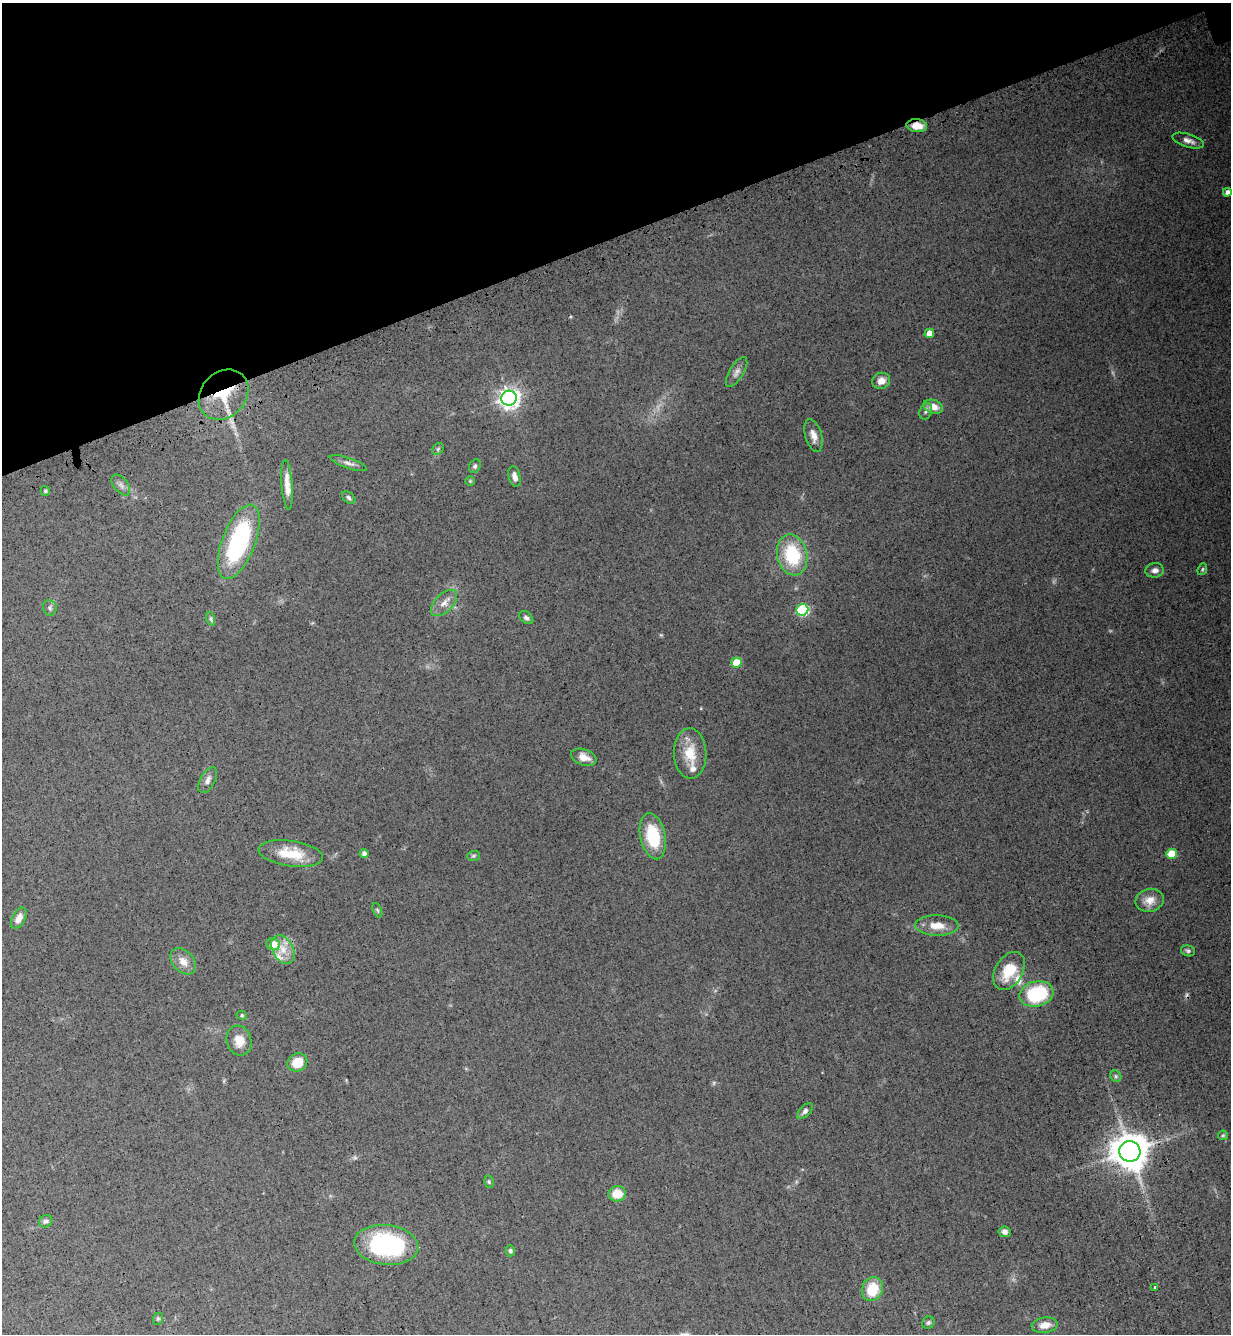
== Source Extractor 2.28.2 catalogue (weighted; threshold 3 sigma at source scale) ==
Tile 3 of 4 x 4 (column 3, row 1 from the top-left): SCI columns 2803-4031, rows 4079-5410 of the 5477 x 5494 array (HDU 1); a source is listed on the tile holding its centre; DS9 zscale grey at full resolution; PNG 1233 x 1336 px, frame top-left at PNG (2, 3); each listed source drawn as its Kron ellipse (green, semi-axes under 4 px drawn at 4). Shown black and unused: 18% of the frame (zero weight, under 3 of 4 exposures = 7% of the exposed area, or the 3 px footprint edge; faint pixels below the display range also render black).
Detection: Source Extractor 2.28.2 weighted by HDU 2 'WHT'; one run over the whole footprint, this tile lists its part. Background 0.0322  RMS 0.0068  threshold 0.0307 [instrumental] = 3 sigma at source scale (4.5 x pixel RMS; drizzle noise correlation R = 1.50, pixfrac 1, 0.05/0.05 arcsec/px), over >= 5 px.
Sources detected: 71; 1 too faint to see at this stretch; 1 cosmic-ray / hot-pixel residue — neither listed nor drawn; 3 inside a brighter listed object's ellipse — not listed separately; the other 66 listed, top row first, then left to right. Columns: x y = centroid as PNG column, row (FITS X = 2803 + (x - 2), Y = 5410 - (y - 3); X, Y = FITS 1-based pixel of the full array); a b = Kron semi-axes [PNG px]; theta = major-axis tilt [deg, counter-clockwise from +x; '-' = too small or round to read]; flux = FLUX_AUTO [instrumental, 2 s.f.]
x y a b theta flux
917 126 10 6 -7 8.4
1188 141 16 6 -17 4
1227 192 4 4 - 3.2
929 333 5 4 - 7.4
737 372 17 7 58 3.4
881 381 9 8 - 5.2
224 395 27 22 47 26
509 398 8 7 - 380
933 407 10 7 -17 6.3
926 411 8 6 68 1.9
813 435 17 8 -75 5.1
438 449 6 5 - 1.2
348 463 19 5 -19 3.2
475 466 7 5 62 1.4
515 477 10 6 -75 3.2
470 481 4 4 - 0.72
121 485 12 7 -51 2.6
287 485 25 5 -86 7.1
45 491 5 4 - 0.93
349 498 7 5 -40 1.3
239 542 39 16 69 84
792 555 21 15 -76 37
1202 569 6 4 69 0.99
1155 570 9 7 8 3.3
444 603 16 9 45 5.4
50 608 8 6 -83 1.9
802 610 6 5 - 62
526 618 8 5 -38 1.7
211 619 7 4 -72 1.2
736 663 5 5 - 19
690 753 25 16 -88 15
584 757 13 8 -19 5.7
208 780 14 7 62 3.5
653 836 23 12 -78 29
291 853 32 13 -8 19
364 854 4 4 - 2.9
1171 854 5 5 - 16
473 856 6 5 - 1.1
1150 900 14 11 14 7.3
377 910 7 4 -67 0.95
19 918 11 6 62 5.4
937 925 21 10 -1 10
273 944 7 6 - 10
283 950 15 10 -62 8.7
1188 951 7 5 -16 1.4
183 961 15 10 -47 6.2
1009 971 20 13 59 18
1036 994 17 12 14 45
242 1015 5 4 - 0.98
239 1040 15 12 -73 8.9
297 1062 10 9 - 12
1116 1076 6 5 - 1.2
805 1111 10 5 46 2.2
1223 1135 5 4 - 0.95
1130 1151 10 10 - 1500
489 1182 6 5 - 1.1
617 1194 8 7 - 12
46 1221 7 6 - 1.8
1005 1232 6 5 - 2.6
386 1245 32 20 -6 79
510 1251 5 4 - 1.5
1154 1287 3 2 - 1.3
872 1289 12 10 67 18
158 1319 6 5 - 1
928 1323 6 6 - 1.4
1045 1325 13 8 8 6.4
Overlapping masked pixels (flux is a lower limit): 2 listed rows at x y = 917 126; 224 395